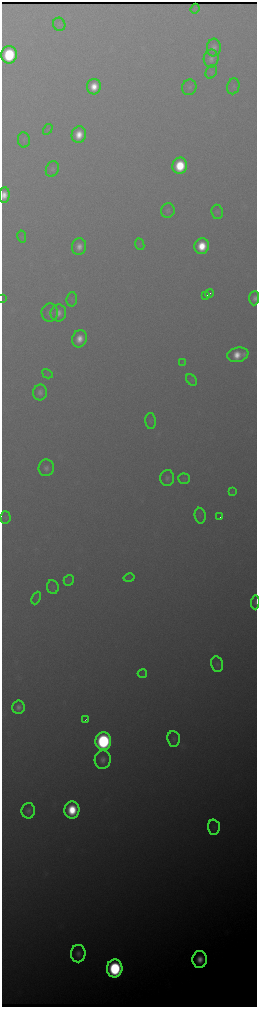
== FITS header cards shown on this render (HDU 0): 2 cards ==
NAXIS1  =                  510 / length of data axis 1
NAXIS2  =                 2010 / length of data axis 2

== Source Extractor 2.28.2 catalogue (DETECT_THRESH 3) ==
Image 510 x 2010 px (HDU 0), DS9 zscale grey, zoomed out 1/2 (1 PNG px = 2 x 2 image px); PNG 259 x 1009 px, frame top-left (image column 2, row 2010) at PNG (2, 2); each listed source drawn as its Kron ellipse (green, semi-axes under 4 px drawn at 4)
Background 2020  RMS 28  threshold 83.2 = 3 sigma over >= 5 px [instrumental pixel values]
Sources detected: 60; all 60 listed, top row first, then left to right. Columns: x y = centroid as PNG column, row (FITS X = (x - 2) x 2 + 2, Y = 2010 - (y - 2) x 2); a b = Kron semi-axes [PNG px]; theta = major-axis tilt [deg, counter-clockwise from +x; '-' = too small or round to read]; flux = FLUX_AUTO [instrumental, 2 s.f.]
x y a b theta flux
195 9 5 3 - 9.0e+03
59 24 7 6 - 1.4e+04
214 47 9 7 82 3.6e+04
9 55 9 7 81 7.1e+05
211 58 9 7 89 3.5e+04
211 72 7 5 60 1.3e+04
233 86 8 6 75 1.4e+04
94 87 8 7 - 1.3e+05
189 87 8 7 - 1.9e+04
48 129 6 4 59 8.3e+03
79 135 8 7 - 1.3e+05
24 140 7 6 - 1.4e+04
180 166 8 7 - 3.6e+05
52 169 8 6 66 1.9e+04
4 195 8 5 87 8.6e+04
168 211 7 7 - 1.9e+04
217 212 7 6 - 1.3e+04
22 237 6 4 -77 1.0e+04
140 244 6 4 -65 1.0e+04
202 246 8 7 - 2.2e+05
79 247 8 7 - 6.4e+04
209 293 4 1 - 1.9e+04
206 296 3 1 - 1.6e+04
2 298 3 1 - 2.0e+03
254 298 7 5 88 3.5e+04
72 299 7 5 83 1.2e+04
50 313 9 8 - 3.0e+04
58 313 8 7 - 5.7e+04
79 339 9 7 70 1.1e+05
238 355 11 7 12 1.3e+05
182 362 4 3 - 7.1e+03
47 374 5 3 - 7.4e+03
191 380 6 4 -46 1.0e+04
40 392 8 7 - 3.5e+04
151 421 8 5 -87 1.4e+04
46 468 8 7 - 3.5e+04
167 478 8 7 - 2.5e+04
184 479 6 5 - 1.2e+04
232 492 4 2 - 5.2e+03
200 516 8 5 -80 1.4e+04
6 517 6 5 - 1.0e+04
220 517 2 1 - 1.4e+04
129 578 5 3 - 7.5e+03
69 580 5 4 - 1.1e+04
53 587 7 6 - 1.4e+04
36 598 6 3 65 8.0e+03
255 602 7 3 88 1.0e+04
217 664 8 6 -77 1.7e+04
142 674 4 4 - 8.2e+03
18 707 6 6 - 4.1e+04
85 720 2 1 - 1.0e+04
174 739 8 6 -84 1.8e+04
103 741 9 8 - 1.5e+06
103 760 9 8 - 4.6e+04
72 810 8 7 - 3.4e+05
28 811 8 6 82 2.9e+04
214 827 7 6 - 1.4e+04
78 954 8 7 - 4.7e+04
200 959 8 7 - 1.1e+05
115 968 9 7 86 1.3e+06
At the frame edge (FLAGS 8, measured only in part): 4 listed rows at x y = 4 195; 2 298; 254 298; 255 602